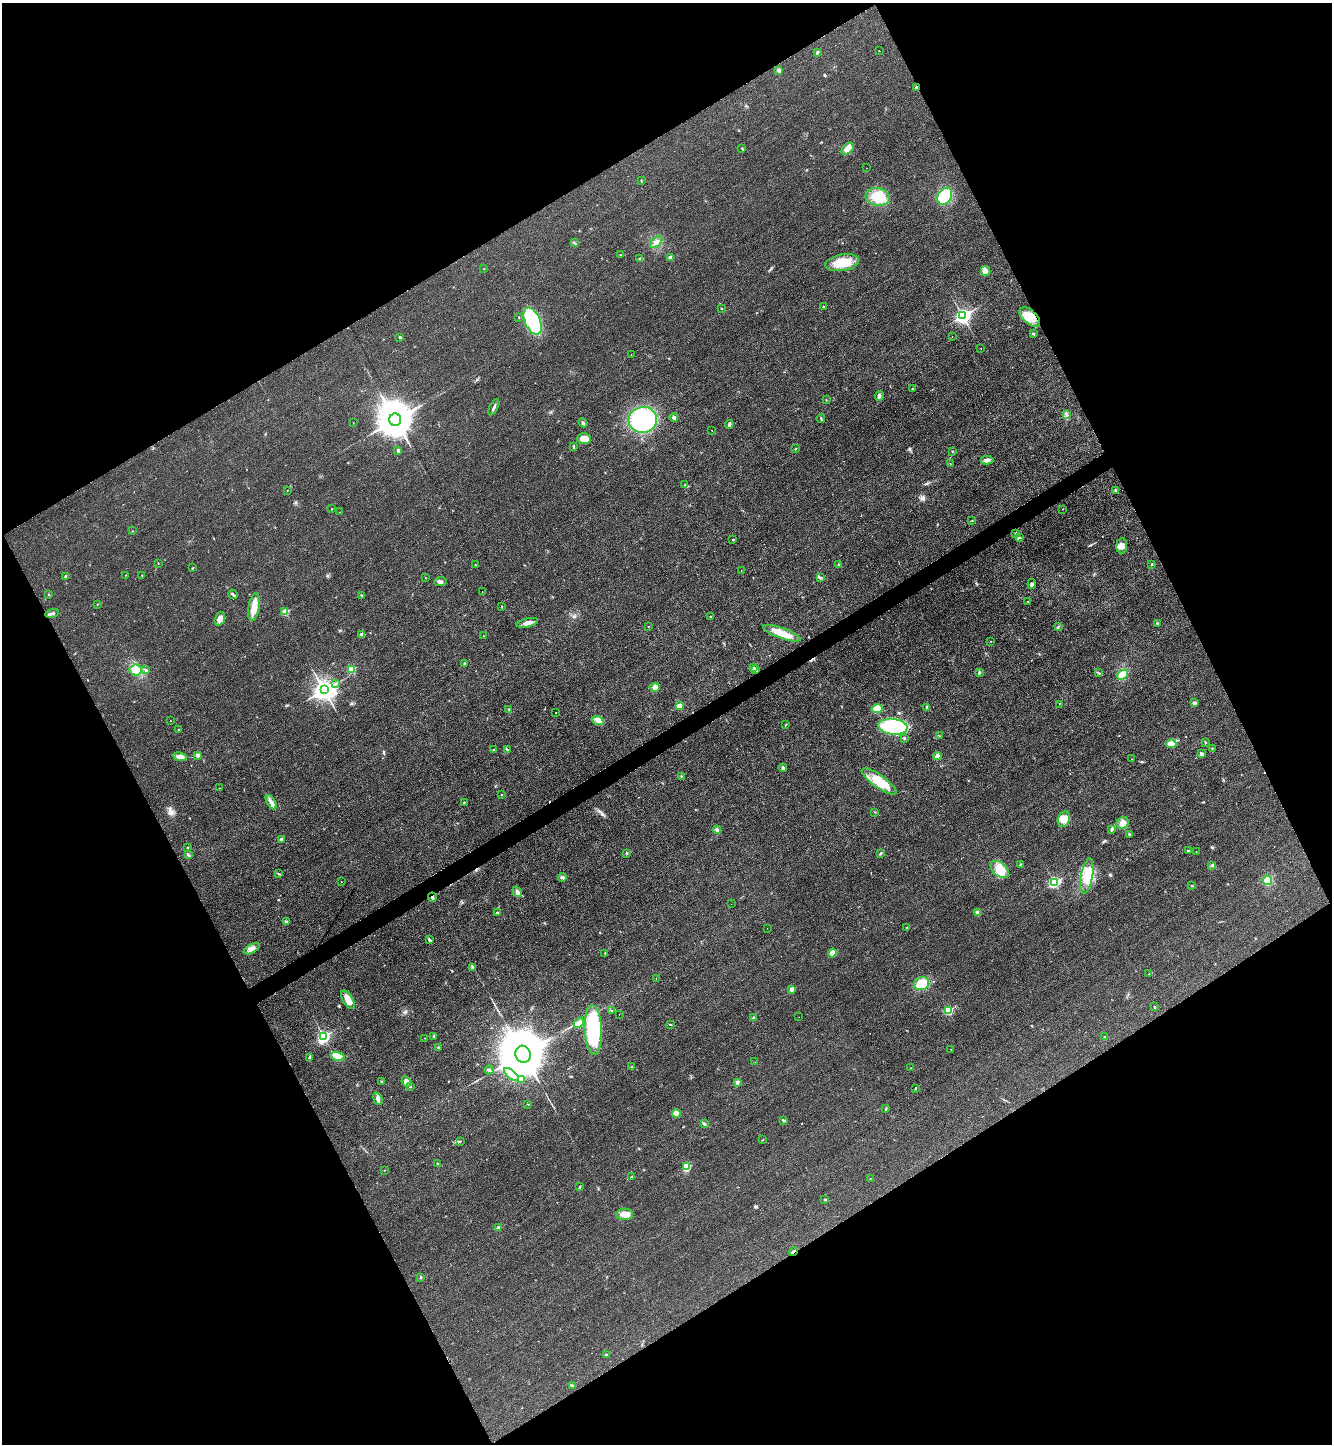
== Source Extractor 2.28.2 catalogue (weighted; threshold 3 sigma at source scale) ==
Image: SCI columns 163-5479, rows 24-5791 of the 5789 x 5803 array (HDU 1 of 3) = the unmasked area's bounding box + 8 px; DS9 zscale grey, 4 x 4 block average (1 PNG px = mean of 4 x 4 image px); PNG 1334 x 1446 px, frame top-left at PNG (2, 3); each listed source drawn as its Kron ellipse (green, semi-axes under 4 px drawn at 4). Shown black and unused: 47% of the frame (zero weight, under 3 of 4 exposures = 1% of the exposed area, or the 3 px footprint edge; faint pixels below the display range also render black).
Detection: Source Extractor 2.28.2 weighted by HDU 2 'WHT'. Background 0.0342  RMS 0.0048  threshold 0.0215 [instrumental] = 3 sigma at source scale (4.5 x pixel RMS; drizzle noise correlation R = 1.50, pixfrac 1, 0.05/0.05 arcsec/px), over >= 5 px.
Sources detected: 251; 1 too faint to see at this stretch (4 x 4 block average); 1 inside a brighter object's white glare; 13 cosmic-ray / hot-pixel residue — neither listed nor drawn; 1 coinciding with a brighter row at this scale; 7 inside a brighter listed object's ellipse — not listed separately; the other 228 listed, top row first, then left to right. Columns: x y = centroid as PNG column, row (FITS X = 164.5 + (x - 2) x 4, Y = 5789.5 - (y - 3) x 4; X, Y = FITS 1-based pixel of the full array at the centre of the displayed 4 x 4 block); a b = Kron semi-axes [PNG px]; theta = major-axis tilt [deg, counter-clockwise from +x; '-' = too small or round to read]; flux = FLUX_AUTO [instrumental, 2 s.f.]
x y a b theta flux
879 51 2 2 - 0.68
817 52 2 2 - 5.6
779 70 3 3 - 7
916 88 3 2 - 7.4
742 148 3 2 - 1.9
848 149 7 4 44 25
867 168 2 2 - 0.7
641 181 3 2 - 1.7
945 196 9 6 57 110
878 197 12 9 -9 70
656 242 7 3 41 12
574 243 4 2 - 2.2
620 254 2 2 - 0.79
670 258 2 2 - 26
640 259 3 2 - 2.2
842 263 17 8 10 60
484 269 2 2 - 1.3
986 271 5 4 - 10
823 307 2 2 - 2.5
721 308 2 2 - 2.2
963 316 3 3 - 880
1030 317 12 6 -41 57
519 318 2 2 - 1.2
533 321 14 7 -66 300
1033 333 2 2 - 8.5
952 336 2 2 - 0.52
400 337 3 2 - 4
981 348 2 2 - 0.8
631 355 2 2 - 0.69
912 389 2 2 - 5
879 396 5 3 - 7.9
826 400 2 2 - 1.2
494 407 9 2 63 6.6
1067 415 2 2 - 1.8
674 417 4 3 - 4.8
821 418 4 2 - 2.8
395 420 6 6 - 10000
643 420 14 13 - 300
353 423 2 2 - 0.73
583 423 5 2 - 4.5
729 424 4 2 - 7.2
712 430 2 2 - 0.53
584 439 7 5 1 27
573 447 3 2 - 3
795 449 2 2 - 1.1
398 450 4 2 - 3.3
952 451 3 2 - 0.86
987 460 6 3 0 8.7
950 464 2 2 - 1
684 485 2 2 - 1.2
287 490 2 2 - 0.73
1115 490 3 2 - 2.4
332 509 2 2 - 2.8
1062 509 2 2 - 0.69
340 512 2 2 - 1.3
972 521 2 2 - 1.3
132 531 2 2 - 1.3
1015 533 2 2 - 1.3
1019 538 2 2 - 2
733 539 3 2 - 2.1
1122 546 7 5 84 16
158 563 2 2 - 1.3
1152 564 2 2 - 2.5
475 565 3 2 - 1.7
839 565 2 2 - 2.3
192 568 2 2 - 2.1
741 571 2 2 - 1
125 575 2 2 - 1.2
142 575 2 2 - 1.1
66 576 2 2 - 19
425 578 2 2 - 1
820 578 2 2 - 1.7
440 582 6 3 7 6.5
1032 584 5 3 - 4.7
482 592 2 2 - 2.5
233 594 5 2 - 3.6
49 595 2 2 - 1
362 595 3 2 - 1.9
1028 601 2 2 - 1.3
97 604 2 2 - 0.98
502 606 3 2 - 1.4
254 607 14 5 80 34
285 612 2 2 - 80
52 613 7 2 15 5.3
710 616 2 2 - 2.7
220 619 7 5 70 18
527 623 11 3 13 19
1158 624 2 2 - 1.8
648 627 2 2 - 0.78
1058 627 2 2 - 1.6
782 633 19 5 -20 42
362 635 4 3 - 9.8
483 636 2 2 - 0.81
991 641 2 2 - 1.2
465 664 3 2 - 2.7
753 668 2 2 - 5.1
351 669 2 2 - 100
755 669 3 2 - 3.7
136 670 6 5 - 28
145 670 3 2 - 3.5
979 672 3 2 - 2.8
1099 673 3 2 - 1.8
1123 675 6 4 41 36
336 684 2 2 - 1.6
655 687 5 4 - 12
324 690 4 3 - 2200
1194 703 4 3 - 5.4
1059 704 2 2 - 1.6
679 706 2 2 - 47
927 707 3 2 - 3.7
509 709 2 2 - 2.3
877 709 5 4 - 55
555 713 2 2 - 0.81
170 720 2 2 - 0.63
598 721 6 2 -21 8.4
786 725 3 2 - 1.7
893 727 14 8 -7 340
179 730 3 2 - 1.9
939 736 3 2 - 1.6
905 738 3 2 - 2.2
1205 742 2 2 - 2.5
1171 744 5 3 - 26
1212 748 2 2 - 1.3
493 750 2 2 - 1.2
507 750 2 2 - 2.3
1201 754 3 3 - 4.1
197 755 3 3 - 5.8
937 756 4 3 - 20
180 757 7 4 -9 14
1132 759 2 2 - 0.82
783 768 4 3 - 5.4
681 776 2 2 - 2.1
879 781 21 6 -35 55
220 788 2 2 - 0.76
501 795 2 2 - 0.97
271 802 8 4 -60 14
464 803 3 2 - 1.9
875 812 2 2 - 1.3
1064 819 8 5 66 21
1123 823 6 5 - 16
1112 829 3 2 - 2.1
717 830 4 2 - 4.7
1129 834 3 2 - 2.9
281 839 3 2 - 4.9
187 847 2 2 - 1.6
1188 850 3 2 - 2
1196 852 2 2 - 0.87
626 853 3 2 - 3.5
881 853 4 2 - 2.7
188 855 2 2 - 1.4
1020 864 2 2 - 1.5
1212 865 3 2 - 2.5
1000 869 10 7 -40 39
278 874 3 2 - 1.8
1087 876 18 6 80 47
562 877 4 3 - 5.9
1268 880 5 4 - 43
341 882 2 2 - 1.3
1054 882 3 2 - 370
1192 886 3 2 - 1.6
517 892 6 3 -55 7.6
432 897 4 2 - 6.9
731 904 2 2 - 0.77
978 912 4 3 - 7.5
497 913 2 2 - 3.1
286 922 4 3 - 6.1
906 927 2 2 - 0.65
767 928 2 2 - 1.5
429 940 4 2 - 3.4
252 949 9 3 28 13
605 953 3 2 - 1.4
832 953 4 4 - 23
472 967 2 2 - 1.8
1149 974 2 2 - 1
656 978 2 2 - 1.2
922 984 7 6 - 70
792 989 2 2 - 27
348 1000 10 5 -59 25
1154 1007 3 2 - 2.1
948 1010 2 2 - 190
612 1011 2 2 - 1.1
619 1014 2 2 - 0.85
799 1017 2 2 - 0.5
753 1018 3 2 - 3.2
579 1023 6 4 48 11
670 1024 3 2 - 2.3
593 1030 25 8 -87 240
324 1036 3 2 - 460
434 1036 3 2 - 3.4
1104 1037 3 2 - 1.4
425 1038 2 2 - 0.79
438 1048 3 2 - 2.4
951 1049 2 2 - 0.56
523 1054 9 7 -71 22000
337 1056 7 4 -17 34
310 1057 3 2 - 2.6
755 1062 2 2 - 0.59
631 1067 2 2 - 1.9
911 1068 2 2 - 1.2
489 1070 4 2 - 5
511 1074 9 4 -39 18
521 1079 4 3 - 5.2
382 1082 3 2 - 2
406 1082 5 4 - 13
737 1082 2 2 - 19
410 1087 2 2 - 4.6
915 1088 3 2 - 1.6
378 1099 6 3 -70 9.6
528 1105 2 2 - 0.85
886 1109 4 2 - 3.1
676 1113 4 4 - 22
784 1120 4 2 - 4.9
704 1124 4 2 - 4.2
762 1140 2 2 - 1.1
460 1141 2 2 - 1.3
437 1163 3 2 - 1.9
686 1167 4 3 - 47
384 1170 2 2 - 1.7
631 1177 3 2 - 1.7
870 1179 2 2 - 1.1
580 1186 4 2 - 1.9
825 1200 3 2 - 3.1
625 1214 8 5 -2 24
499 1228 4 3 - 6.7
793 1252 5 2 - 6.8
420 1277 4 2 - 2.5
606 1355 2 2 - 12
572 1385 3 2 - 1.6
Overlapping masked pixels (flux is a lower limit): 4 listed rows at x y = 916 88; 1030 317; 432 897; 793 1252
Diffuse or blended objects may show on this block-average render without a row.